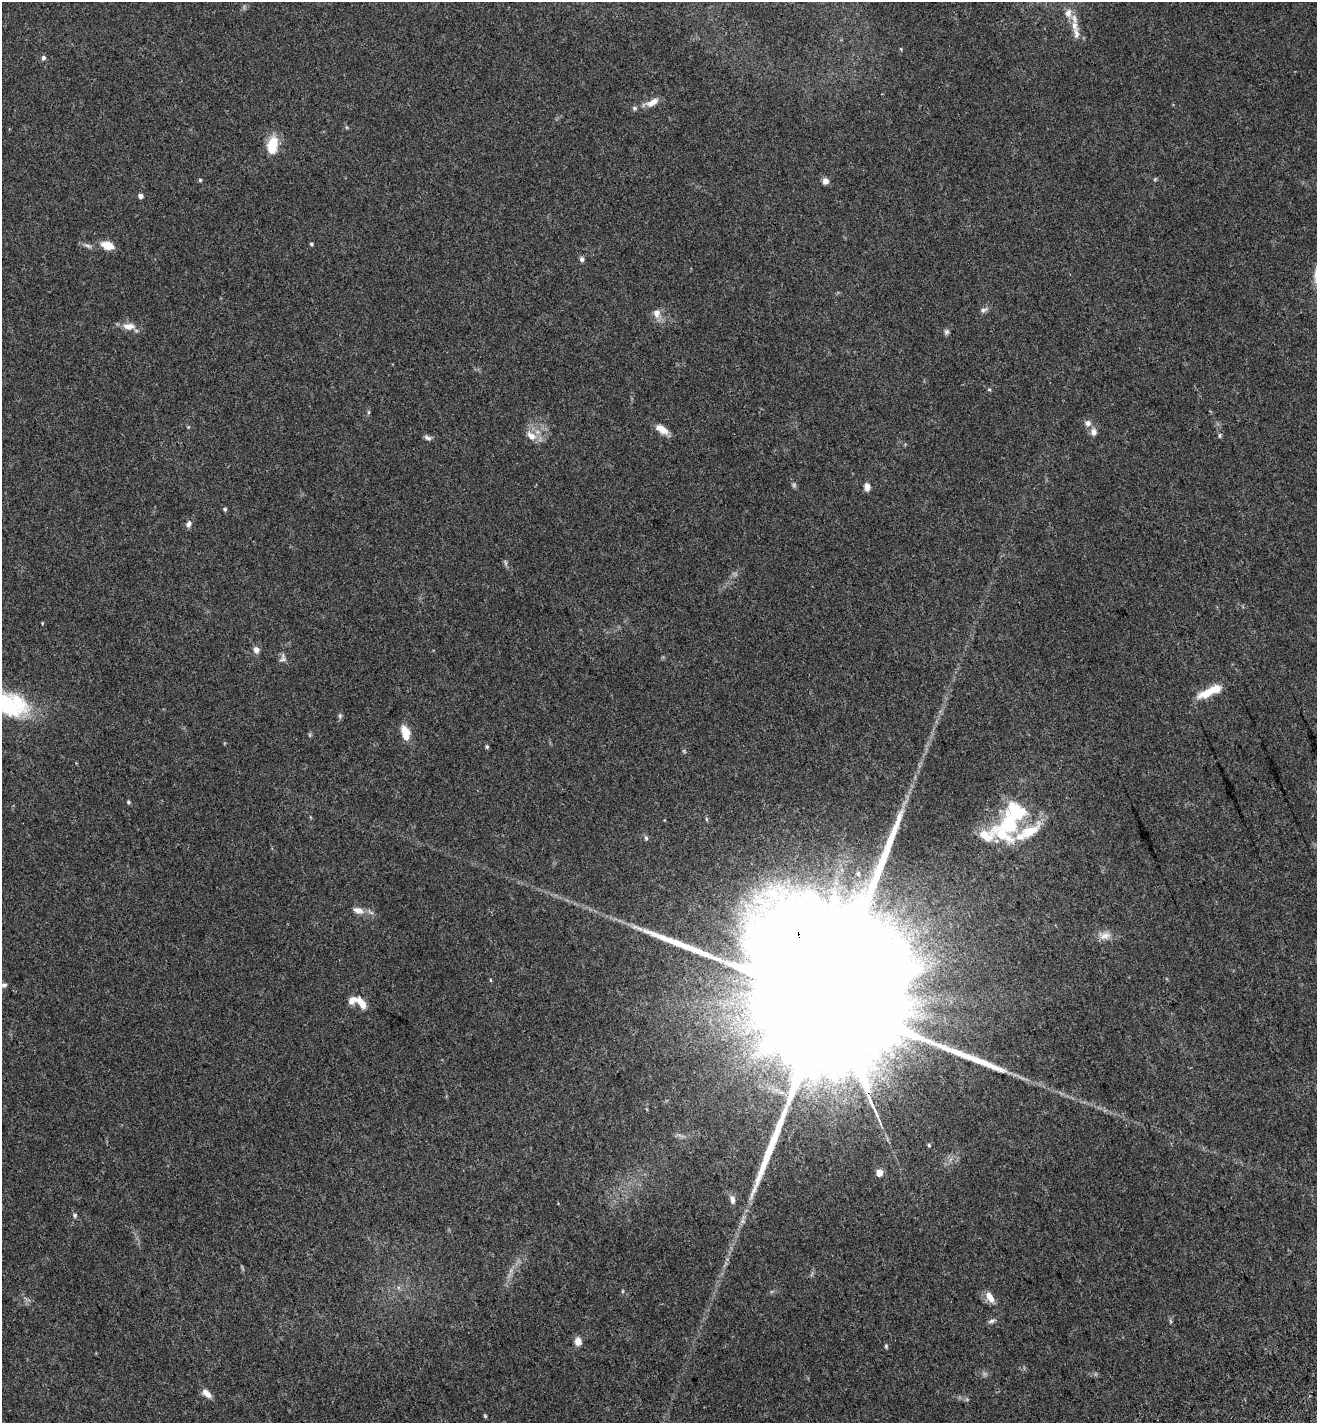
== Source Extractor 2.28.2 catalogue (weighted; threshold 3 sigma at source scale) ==
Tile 6 of 4 x 4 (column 2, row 2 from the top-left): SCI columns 1582-2896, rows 2933-4353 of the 5737 x 5870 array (HDU 1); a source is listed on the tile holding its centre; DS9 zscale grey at full resolution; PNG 1319 x 1425 px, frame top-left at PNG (2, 2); no overlay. Shown black and unused: <1% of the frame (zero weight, under 3 of 5 exposures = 6% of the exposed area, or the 3 px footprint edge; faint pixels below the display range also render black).
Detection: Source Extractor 2.28.2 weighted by HDU 2 'WHT'; one run over the whole footprint, this tile lists its part. Background 0.0302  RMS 0.0027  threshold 0.0122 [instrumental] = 3 sigma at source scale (4.5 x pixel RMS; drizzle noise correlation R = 1.50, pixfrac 1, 0.0396/0.0396 arcsec/px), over >= 5 px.
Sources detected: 71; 1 too faint to see at this stretch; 1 long thin detection or spike segment (spike, bleed or trail) — not listed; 9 inside a brighter listed object's ellipse — not listed separately; the other 60 listed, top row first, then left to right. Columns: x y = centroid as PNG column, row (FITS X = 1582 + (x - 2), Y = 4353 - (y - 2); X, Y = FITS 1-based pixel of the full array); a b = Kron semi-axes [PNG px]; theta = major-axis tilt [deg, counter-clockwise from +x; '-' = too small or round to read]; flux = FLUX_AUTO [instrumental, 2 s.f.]
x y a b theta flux
1074 25 15 8 -70 2
43 58 6 5 - 0.62
652 102 18 8 27 2.3
634 108 7 6 - 0.5
272 142 17 13 35 4.3
1155 179 6 4 46 0.29
200 180 4 4 - 0.33
825 181 7 7 - 1.4
140 196 5 4 - 1.3
311 244 4 4 - 0.36
107 245 15 8 -16 3.3
88 246 13 5 -17 0.88
582 259 6 5 - 0.69
983 310 10 6 13 0.79
657 313 11 9 86 1.8
129 326 16 9 -2 2.6
946 332 8 6 63 0.58
989 389 5 4 - 0.32
368 412 6 4 90 0.35
1088 423 8 8 - 1.2
662 429 15 7 -31 2.9
1093 432 9 8 - 1.3
1220 435 7 3 89 0.35
531 436 17 10 -37 2.6
428 438 10 5 -22 0.75
867 487 8 6 -85 1.6
225 509 5 4 - 0.46
189 524 9 6 67 0.98
505 563 8 4 -81 0.46
42 623 5 3 - 0.2
256 650 7 6 - 1.5
283 658 11 8 74 1
1211 691 32 9 25 5.8
7 704 53 25 -21 23
340 716 6 5 - 0.44
405 732 16 9 -74 3.8
487 747 5 4 - 0.39
128 802 5 4 - 0.37
1010 824 29 24 -72 17
986 836 27 19 18 5.9
646 838 6 5 - 0.43
858 873 5 4 - 0.36
358 910 15 9 -17 1.9
1105 936 17 11 1 2.2
490 980 5 3 - 0.22
4 985 8 6 32 0.63
361 1003 15 7 -47 3.3
830 1007 122 31 -67 50000
929 1145 5 4 - 0.35
879 1172 5 5 - 4
732 1200 11 6 -77 1.2
75 1215 6 6 - 0.5
623 1291 6 3 71 0.27
990 1297 13 7 -57 2.5
991 1321 10 5 17 0.68
1170 1321 6 4 -71 0.35
578 1341 10 8 -84 1.8
886 1346 6 4 -89 0.38
207 1393 13 7 -40 1.9
485 1416 5 4 - 0.35
Overlapping masked pixels (flux is a lower limit): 1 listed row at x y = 830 1007
Isophote crosses this tile's border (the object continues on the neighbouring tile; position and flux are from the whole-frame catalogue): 1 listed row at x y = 7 704